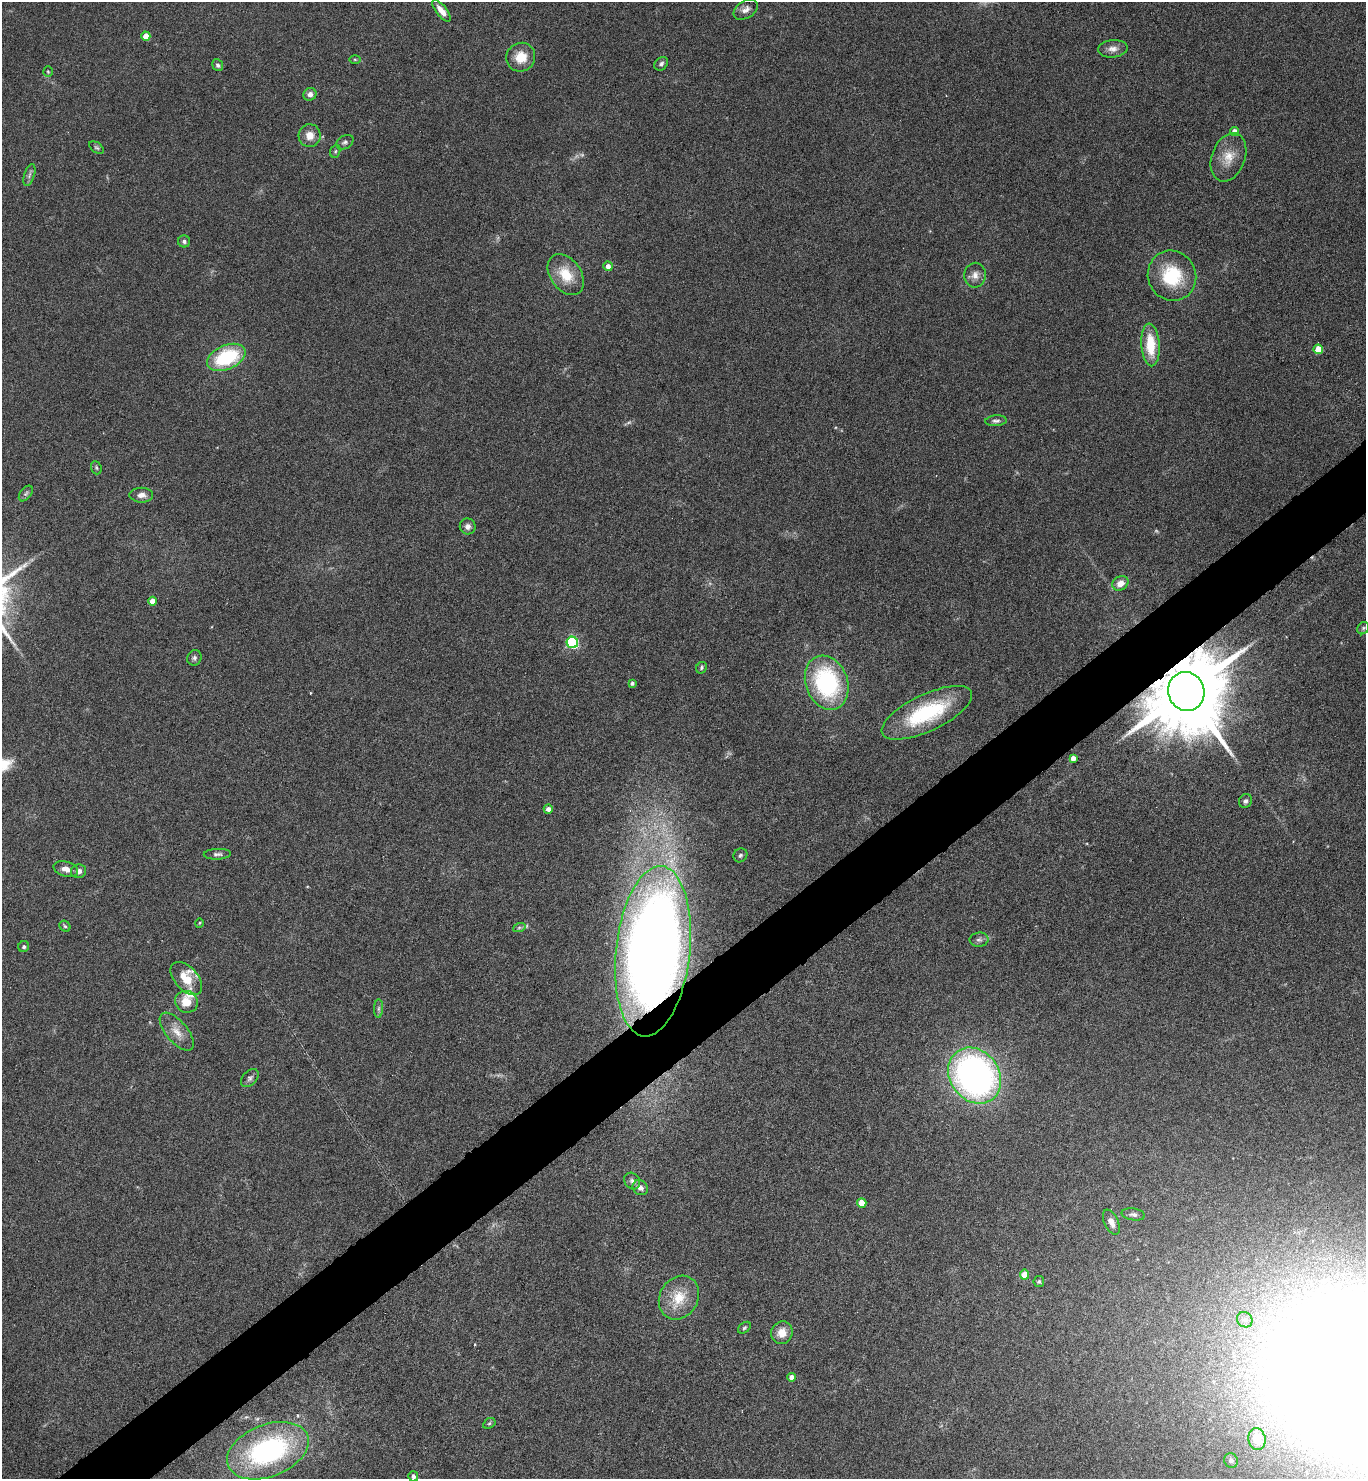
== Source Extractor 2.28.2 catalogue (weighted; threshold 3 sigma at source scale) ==
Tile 7 of 4 x 4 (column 3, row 2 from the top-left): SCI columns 2884-4247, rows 2959-4435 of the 5909 x 5913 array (HDU 1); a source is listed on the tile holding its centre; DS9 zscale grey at full resolution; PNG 1368 x 1481 px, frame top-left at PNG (2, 2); each listed source drawn as its Kron ellipse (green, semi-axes under 4 px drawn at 4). Shown black and unused: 5% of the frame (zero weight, under 4 of 8 exposures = <1% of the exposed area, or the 3 px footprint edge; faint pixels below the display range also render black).
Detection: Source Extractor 2.28.2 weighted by HDU 2 'WHT'; one run over the whole footprint, this tile lists its part. Background 0.0775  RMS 0.0047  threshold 0.019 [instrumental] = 3 sigma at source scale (4.09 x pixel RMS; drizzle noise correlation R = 1.36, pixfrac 0.8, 0.05/0.05 arcsec/px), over >= 5 px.
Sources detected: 84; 4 too faint to see at this stretch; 1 inside a brighter object's white glare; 1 cosmic-ray / hot-pixel residue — neither listed nor drawn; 2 inside a brighter listed object's ellipse — not listed separately; the other 76 listed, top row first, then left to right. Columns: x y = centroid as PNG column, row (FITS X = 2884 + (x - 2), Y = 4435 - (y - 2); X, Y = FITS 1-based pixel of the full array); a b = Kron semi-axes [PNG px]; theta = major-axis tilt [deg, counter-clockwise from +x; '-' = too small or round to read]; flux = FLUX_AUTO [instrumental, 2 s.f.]
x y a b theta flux
746 9 13 8 34 2.6
441 11 13 5 -51 3.6
146 36 4 4 - 7
1113 49 15 8 4 3.1
521 57 15 14 - 8.1
355 59 5 3 - 0.49
661 64 8 6 44 1.1
218 65 6 5 - 1
48 72 5 5 - 0.59
310 94 7 6 - 2.1
1234 131 4 4 - 3
310 136 11 11 - 4.4
345 142 9 6 31 1.3
97 148 8 5 -35 0.84
335 151 6 5 - 0.66
1228 157 25 16 70 8.5
29 175 11 5 72 1.3
184 241 6 6 - 0.99
608 266 5 4 - 2.7
566 275 23 15 -53 12
975 275 12 10 87 3.2
1172 276 25 24 - 22
1150 345 21 9 -86 14
1318 349 5 4 - 10
226 357 20 12 23 31
996 421 11 5 4 1.3
96 468 7 5 -70 0.71
26 494 9 5 52 0.85
141 495 12 7 0 2.7
468 526 8 8 - 2
1120 583 8 7 - 3.2
153 601 4 4 - 5.2
1363 628 7 5 48 0.82
572 642 6 5 - 61
194 658 8 7 - 1.3
701 668 6 5 - 0.8
632 683 4 3 - 1.1
827 683 28 21 -70 55
1186 692 20 18 -74 8600
927 713 49 18 25 35
1073 758 4 4 - 2.6
1245 801 7 6 - 1.1
548 809 4 4 - 2.2
217 854 13 5 2 1.4
740 855 7 6 - 0.92
66 869 12 7 -16 3
79 871 7 6 - 2.1
199 923 5 3 - 0.41
65 926 6 5 - 0.7
519 928 6 4 19 0.78
979 940 9 7 7 1.5
24 947 6 5 - 0.89
653 951 85 37 84 690
186 978 20 11 -48 9.6
186 1002 11 10 - 7.2
378 1009 9 4 89 1.1
177 1032 23 10 -50 5.7
975 1076 30 24 -53 180
250 1078 10 7 47 1.4
632 1181 9 7 -53 1.4
640 1188 8 7 - 2.2
862 1203 5 4 - 7.3
1133 1214 12 6 -9 1.4
1111 1222 13 7 -65 2.8
1024 1275 5 4 - 7.1
1039 1282 5 5 - 0.74
679 1298 23 19 58 12
1245 1320 8 7 - 1.6
744 1328 7 5 39 0.73
782 1333 11 10 - 4.9
792 1377 4 4 - 2.4
489 1423 6 4 30 0.64
1257 1439 11 8 -79 6.9
268 1451 43 26 21 85
1231 1460 7 6 - 1.9
413 1476 5 5 - 1.4
Overlapping masked pixels (flux is a lower limit): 2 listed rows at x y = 1186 692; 653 951